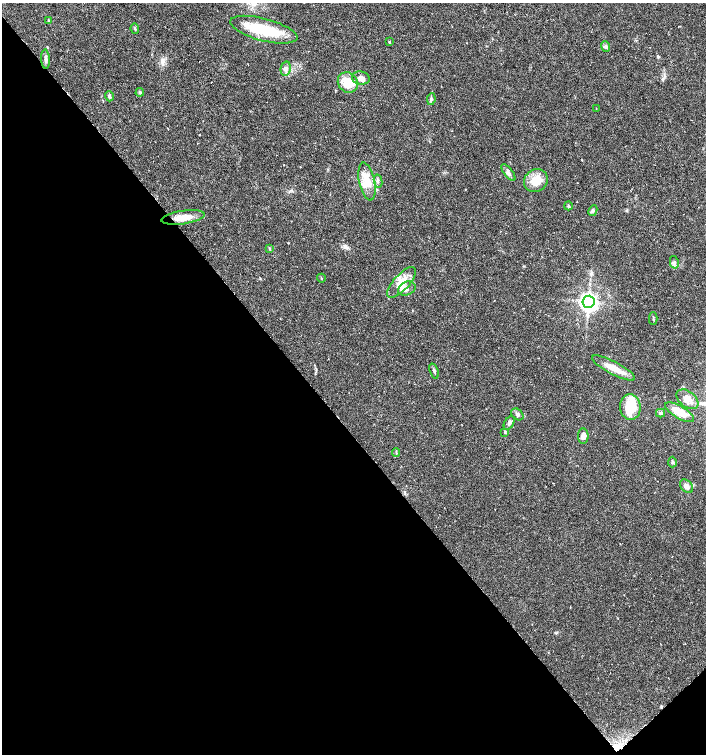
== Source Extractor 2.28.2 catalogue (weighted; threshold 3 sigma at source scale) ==
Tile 14 of 4 x 4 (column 2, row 4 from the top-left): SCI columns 1622-3029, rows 1-1504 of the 5994 x 6024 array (HDU 1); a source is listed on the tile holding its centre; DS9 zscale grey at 2 x 2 block average (1 PNG px = mean of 2 x 2 image px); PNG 708 x 756 px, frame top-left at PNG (2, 3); each listed source drawn as its Kron ellipse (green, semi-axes under 4 px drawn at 4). Shown black and unused: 44% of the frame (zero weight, under 3 of 6 exposures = <1% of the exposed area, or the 3 px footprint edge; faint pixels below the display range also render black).
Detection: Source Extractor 2.28.2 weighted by HDU 2 'WHT'; one run over the whole footprint, this tile lists its part. Background 0.0356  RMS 0.0031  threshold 0.0128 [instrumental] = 3 sigma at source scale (4.09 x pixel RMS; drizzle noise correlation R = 1.36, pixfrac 0.8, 0.0396/0.0396 arcsec/px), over >= 5 px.
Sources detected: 46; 1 cosmic-ray / hot-pixel residue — neither listed nor drawn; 5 inside a brighter listed object's ellipse — not listed separately; the other 40 listed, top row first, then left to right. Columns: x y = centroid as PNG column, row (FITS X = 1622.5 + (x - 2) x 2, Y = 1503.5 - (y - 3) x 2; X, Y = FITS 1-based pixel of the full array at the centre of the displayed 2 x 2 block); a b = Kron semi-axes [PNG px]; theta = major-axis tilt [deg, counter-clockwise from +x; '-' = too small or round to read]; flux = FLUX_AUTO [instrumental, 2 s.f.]
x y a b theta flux
49 21 4 3 - 0.8
135 29 5 3 - 0.83
264 30 34 11 -15 30
389 42 3 3 - 0.54
605 47 5 4 - 1.4
46 59 10 3 -86 2.2
286 69 7 5 77 2.2
361 78 9 6 -10 4.1
348 82 11 9 -49 17
140 92 4 3 - 0.74
109 96 5 3 - 1.3
431 99 6 4 80 1.2
596 108 2 2 - 0.23
508 173 10 4 -52 2.3
536 180 12 11 - 12
378 181 6 3 -78 1.5
367 182 19 8 -78 9.7
568 206 4 3 - 0.81
593 211 6 4 64 1.2
183 217 22 6 8 10
269 248 4 3 - 0.7
674 262 6 3 -78 1.5
321 278 4 2 - 0.58
401 282 19 7 48 10
407 289 9 6 24 3.2
588 302 6 6 - 210
653 319 6 2 89 0.62
614 368 24 6 -28 10
434 371 8 3 -72 1.2
687 399 12 8 -38 7
630 407 13 10 -84 16
679 412 16 6 -31 11
661 413 4 4 - 1.3
517 414 7 5 -42 1.9
509 423 7 4 59 1.8
505 432 3 3 - 0.63
583 436 8 5 89 3.1
396 452 4 2 - 0.59
672 462 5 3 - 1.1
687 486 8 5 -46 3.9
Diffuse or blended objects may show on this block-average render without a row.